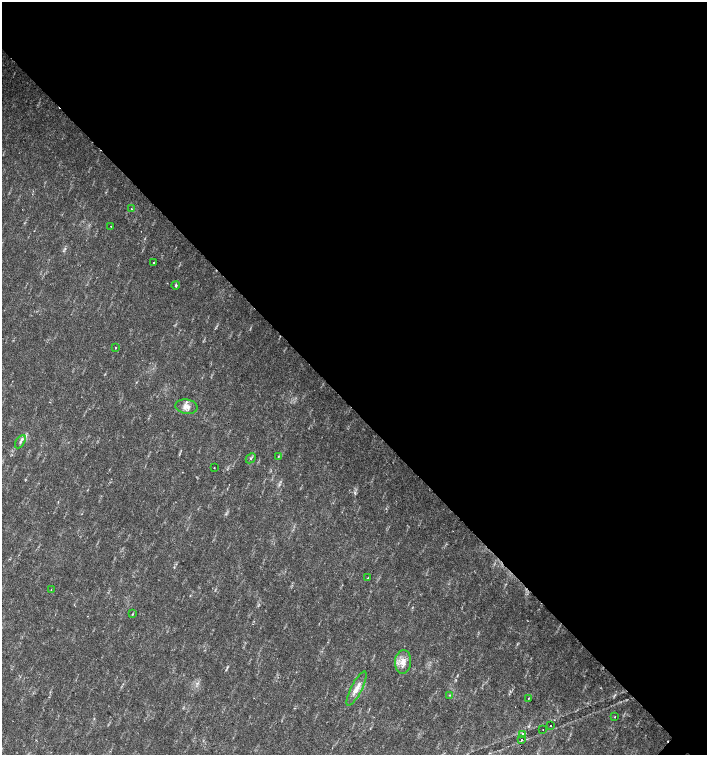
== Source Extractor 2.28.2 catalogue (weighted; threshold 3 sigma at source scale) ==
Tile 3 of 4 x 4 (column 3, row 1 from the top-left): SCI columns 3044-4453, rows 4518-6023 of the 6023 x 6029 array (HDU 1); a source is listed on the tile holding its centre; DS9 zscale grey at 2 x 2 block average (1 PNG px = mean of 2 x 2 image px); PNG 709 x 757 px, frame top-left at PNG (2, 2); each listed source drawn as its Kron ellipse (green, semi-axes under 4 px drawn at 4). Shown black and unused: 54% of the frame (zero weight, under 2 of 3 exposures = <1% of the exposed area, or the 3 px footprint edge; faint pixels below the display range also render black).
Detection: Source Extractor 2.28.2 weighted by HDU 2 'WHT'; one run over the whole footprint, this tile lists its part. Background 0.0334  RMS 0.0041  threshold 0.0185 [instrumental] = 3 sigma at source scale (4.5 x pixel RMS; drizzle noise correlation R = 1.50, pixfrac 1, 0.0396/0.0396 arcsec/px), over >= 5 px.
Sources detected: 23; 1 cosmic-ray / hot-pixel residue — neither listed nor drawn; the other 22 listed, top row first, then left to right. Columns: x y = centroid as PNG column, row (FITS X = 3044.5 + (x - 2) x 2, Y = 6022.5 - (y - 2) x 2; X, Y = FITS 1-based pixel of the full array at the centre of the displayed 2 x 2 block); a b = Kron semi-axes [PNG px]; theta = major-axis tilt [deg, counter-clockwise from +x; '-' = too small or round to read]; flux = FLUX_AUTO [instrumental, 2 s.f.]
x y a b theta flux
132 209 2 2 - 0.66
111 226 3 2 - 0.4
154 262 2 2 - 0.66
176 285 4 3 - 1.6
115 348 2 2 - 1
186 407 11 7 -9 7
20 442 7 3 57 2.5
278 456 2 2 - 0.52
251 458 5 3 - 1.4
214 468 2 2 - 0.59
368 578 2 2 - 0.51
51 590 2 2 - 0.73
132 614 4 2 - 0.63
403 662 12 8 84 8.8
356 689 19 5 62 9
449 695 2 2 - 0.55
529 698 2 2 - 0.9
614 717 2 2 - 0.58
550 725 2 2 - 1
543 730 2 2 - 0.52
523 734 3 2 - 8.6
522 739 2 2 - 1
Diffuse or blended objects may show on this block-average render without a row.